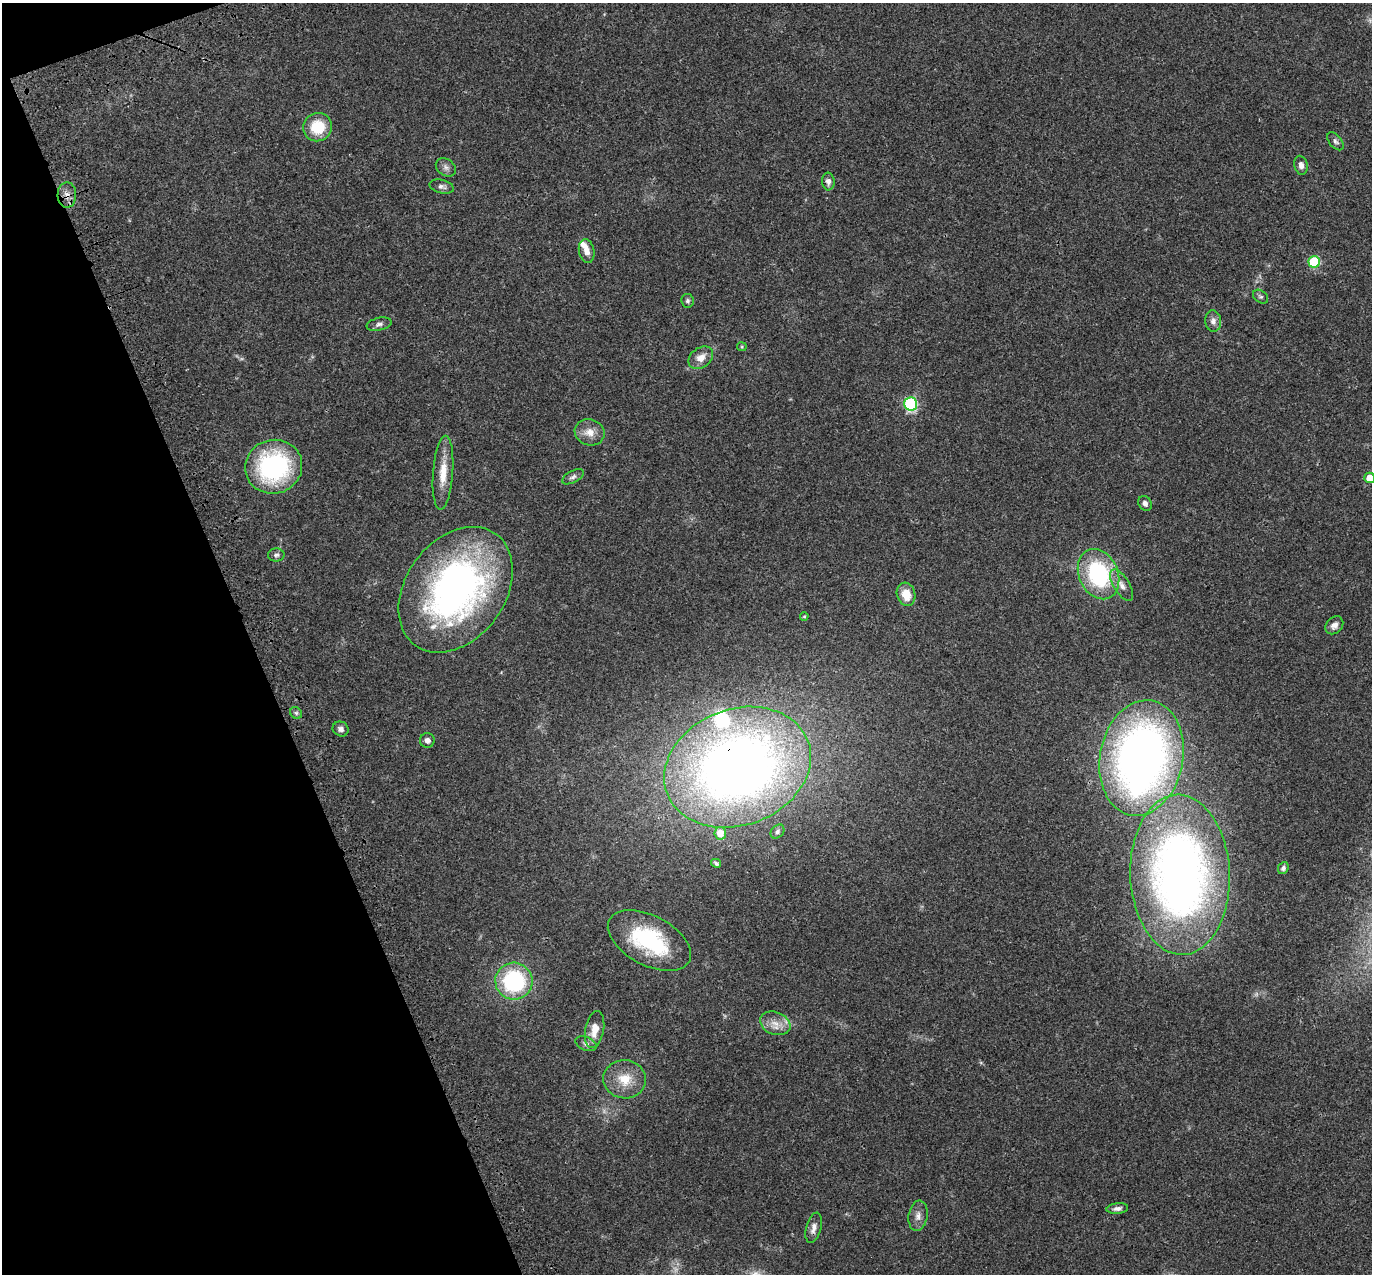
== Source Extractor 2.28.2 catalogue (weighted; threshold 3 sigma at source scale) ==
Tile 5 of 4 x 4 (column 1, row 2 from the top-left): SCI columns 113-1482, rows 2760-4031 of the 5708 x 5573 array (HDU 1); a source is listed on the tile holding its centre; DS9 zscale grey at full resolution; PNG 1374 x 1276 px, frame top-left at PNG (2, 3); each listed source drawn as its Kron ellipse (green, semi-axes under 4 px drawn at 4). Shown black and unused: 19% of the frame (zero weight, under 3 of 4 exposures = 9% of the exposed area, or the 3 px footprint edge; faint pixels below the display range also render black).
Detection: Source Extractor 2.28.2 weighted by HDU 2 'WHT'; one run over the whole footprint, this tile lists its part. Background 0.0407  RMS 0.0036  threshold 0.0164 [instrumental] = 3 sigma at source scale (4.5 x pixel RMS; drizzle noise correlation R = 1.50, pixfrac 1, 0.0396/0.0396 arcsec/px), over >= 5 px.
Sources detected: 52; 2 too faint to see at this stretch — neither listed nor drawn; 2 inside a brighter listed object's ellipse — not listed separately; the other 48 listed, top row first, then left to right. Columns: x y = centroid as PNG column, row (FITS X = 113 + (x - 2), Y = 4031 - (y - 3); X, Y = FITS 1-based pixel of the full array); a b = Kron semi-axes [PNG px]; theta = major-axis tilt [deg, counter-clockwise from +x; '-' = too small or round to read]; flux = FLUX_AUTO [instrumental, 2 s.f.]
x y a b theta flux
318 127 14 14 - 11
1335 141 10 6 -50 1.1
1301 165 9 6 -77 1.7
446 167 11 8 -36 1.5
828 181 9 6 -86 1.4
442 187 12 6 -13 1.4
67 195 13 9 88 2.6
587 251 12 7 -79 2.6
1314 262 6 5 - 26
1261 297 8 6 -37 0.8
688 301 7 6 - 0.81
1213 321 10 8 -84 1.8
379 324 13 6 12 1.4
742 347 5 4 - 0.4
701 358 13 9 36 3.7
911 404 6 6 - 53
590 432 15 13 -19 3.8
274 467 29 27 16 51
443 473 37 10 86 7.4
573 477 12 6 27 1.2
1370 478 5 5 - 5.8
1145 503 8 6 -55 1.6
276 555 8 6 1 0.94
1099 574 26 19 -66 38
1122 585 18 8 -59 2.7
456 590 69 49 54 140
906 594 12 9 -73 5.4
804 616 4 3 - 0.39
1334 625 10 7 45 1.9
296 713 6 5 - 0.7
341 729 8 7 - 1.5
427 740 7 7 - 1.4
1141 758 58 41 79 230
738 767 75 58 21 330
777 832 8 6 47 0.86
720 833 6 6 - 4.6
716 863 5 3 - 0.65
1283 868 6 5 - 1
1180 875 80 50 -88 250
649 941 45 24 -28 33
514 981 18 18 - 37
775 1023 16 11 -21 4.1
595 1030 19 9 79 4.8
586 1044 11 6 -22 1.2
625 1079 21 19 -7 8.5
1117 1209 11 5 6 1.3
918 1216 15 9 81 2.5
814 1228 15 7 76 2.3
Overlapping masked pixels (flux is a lower limit): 2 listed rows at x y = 67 195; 738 767
Isophote crosses this tile's border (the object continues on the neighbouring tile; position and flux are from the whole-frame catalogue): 1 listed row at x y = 1370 478